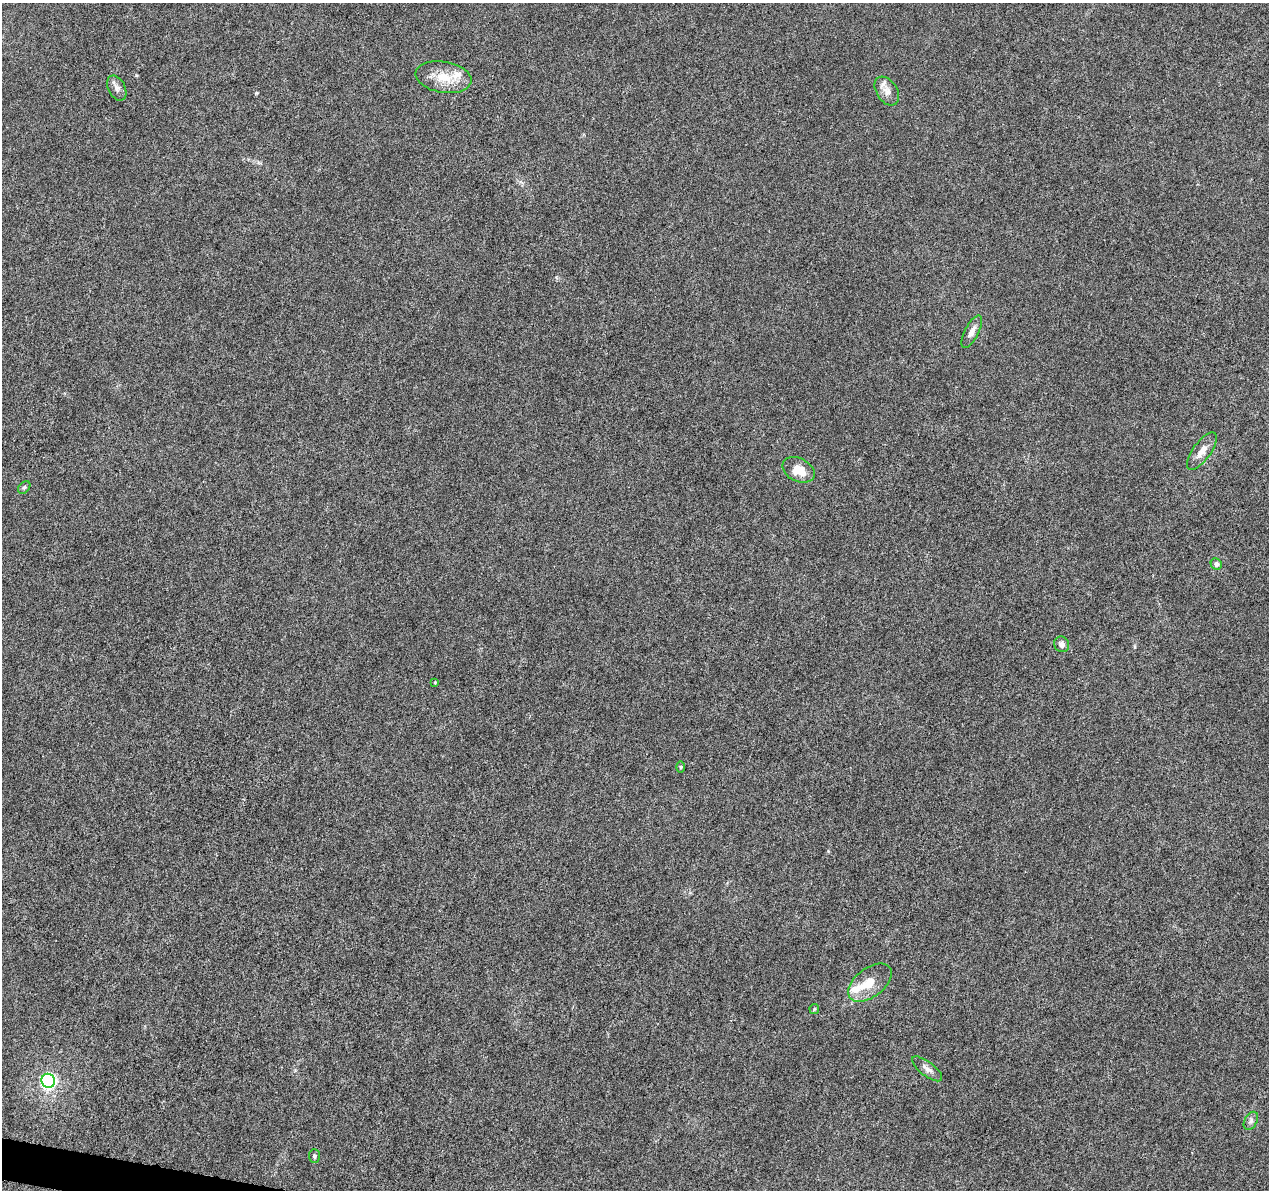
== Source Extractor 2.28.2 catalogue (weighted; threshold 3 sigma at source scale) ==
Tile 7 of 4 x 4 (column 3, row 2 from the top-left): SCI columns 2538-3804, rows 2609-3796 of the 5093 x 5273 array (HDU 1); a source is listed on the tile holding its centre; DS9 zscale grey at full resolution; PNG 1271 x 1192 px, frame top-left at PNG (2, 3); each listed source drawn as its Kron ellipse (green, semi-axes under 4 px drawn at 4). Shown black and unused: <1% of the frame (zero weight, under 5 of 10 exposures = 1% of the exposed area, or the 3 px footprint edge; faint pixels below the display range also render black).
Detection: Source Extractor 2.28.2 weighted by HDU 2 'WHT'; one run over the whole footprint, this tile lists its part. Background 5.98e-04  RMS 8.6e-04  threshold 0.00351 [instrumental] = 3 sigma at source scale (4.09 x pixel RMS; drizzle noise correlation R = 1.36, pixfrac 0.8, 0.0396/0.0396 arcsec/px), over >= 5 px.
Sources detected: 20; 3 inside a brighter listed object's ellipse — not listed separately; the other 17 listed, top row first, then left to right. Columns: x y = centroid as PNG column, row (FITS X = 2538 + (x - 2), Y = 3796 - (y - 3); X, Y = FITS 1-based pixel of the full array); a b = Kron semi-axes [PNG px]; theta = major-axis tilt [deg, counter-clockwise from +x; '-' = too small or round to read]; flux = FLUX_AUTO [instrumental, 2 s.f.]
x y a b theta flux
443 77 28 15 -9 1.9
117 88 13 8 -64 0.43
887 91 16 10 -57 0.61
972 332 18 7 63 0.56
1202 451 22 9 54 0.85
798 470 17 11 -26 1.4
24 487 7 5 48 0.15
1216 564 6 5 - 0.29
1062 644 8 7 - 0.38
435 682 3 3 - 0.062
681 767 6 4 -90 0.093
870 983 25 14 37 1.5
814 1009 5 4 - 0.11
927 1069 18 7 -37 0.46
48 1081 7 6 - 19
1251 1121 10 6 60 0.27
314 1156 7 5 -87 0.18
Unlisted compact peaks at least as high as the median listed source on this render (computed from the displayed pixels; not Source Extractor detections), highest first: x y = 256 93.